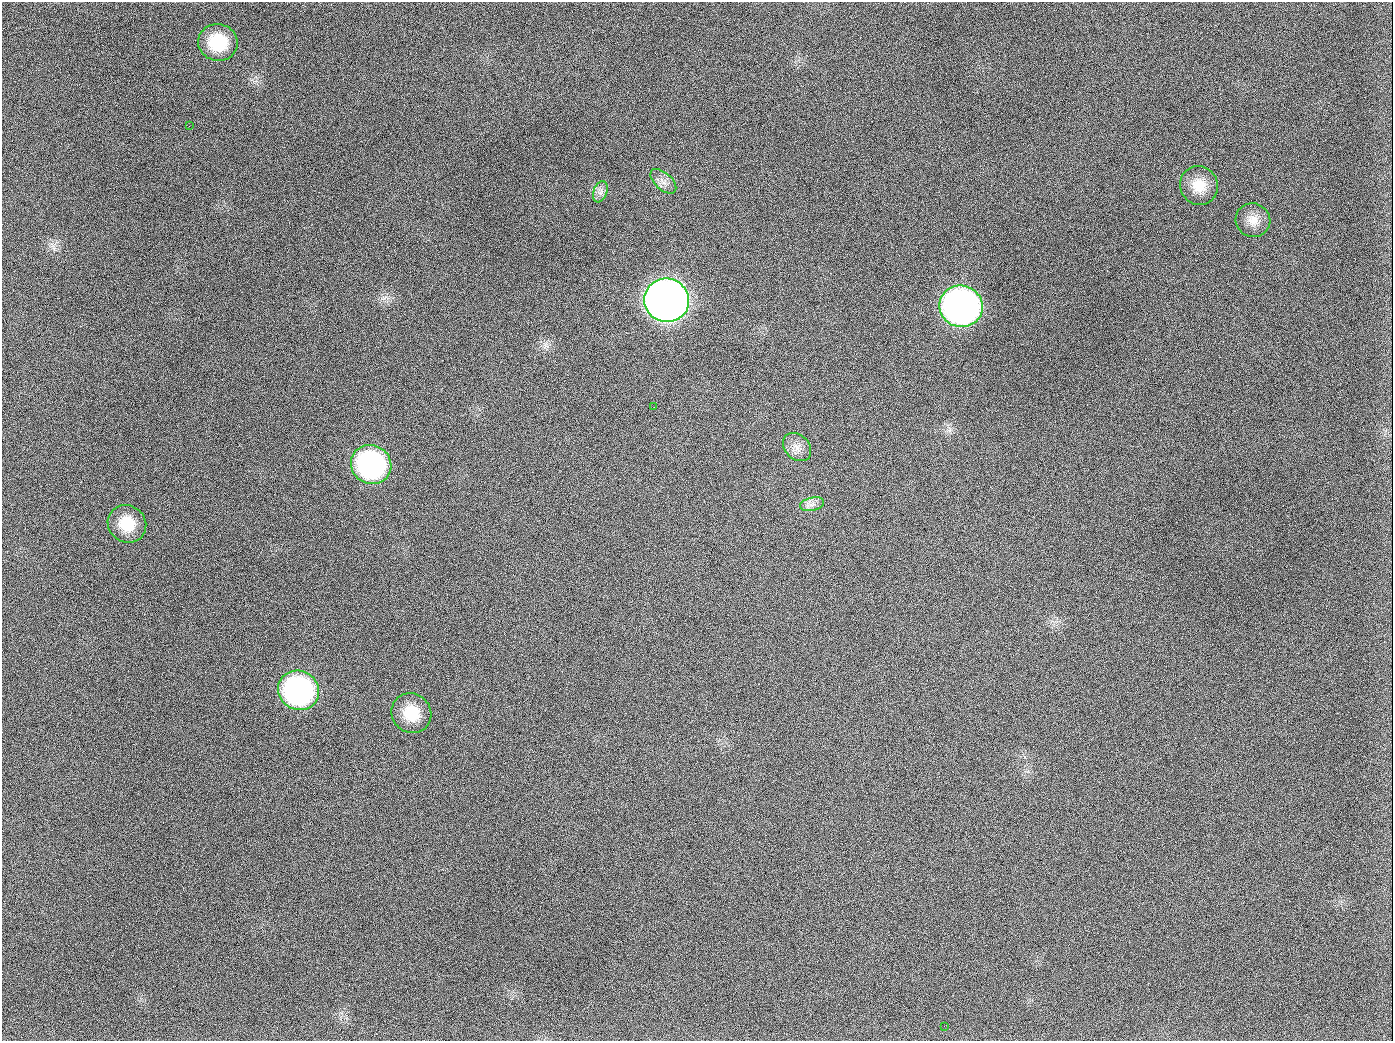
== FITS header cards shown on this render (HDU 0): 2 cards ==
NAXIS1  =                 1391
NAXIS2  =                 1039

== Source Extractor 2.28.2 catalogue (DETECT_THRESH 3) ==
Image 1391 x 1039 px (HDU 0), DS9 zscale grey, 1 PNG px = 1 image px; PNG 1395 x 1043 px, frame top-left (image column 1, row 1039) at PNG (2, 2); each listed source drawn as its Kron ellipse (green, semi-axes under 4 px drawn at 4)
Background 1380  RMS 66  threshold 198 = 3 sigma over >= 5 px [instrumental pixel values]
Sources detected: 16; all 16 listed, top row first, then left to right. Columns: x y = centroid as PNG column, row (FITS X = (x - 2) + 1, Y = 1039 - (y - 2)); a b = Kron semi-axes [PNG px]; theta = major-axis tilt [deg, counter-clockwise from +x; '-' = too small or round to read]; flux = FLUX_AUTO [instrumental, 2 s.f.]
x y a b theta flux
218 42 20 18 -11 2.0e+05
189 126 3 2 - 7.3e+03
663 181 16 8 -42 3.2e+04
1199 186 20 18 -62 9.7e+04
600 192 11 6 69 2.2e+04
1253 220 17 16 - 6.1e+04
667 300 22 21 - 5.9e+06
961 306 22 20 -16 2.6e+06
654 407 3 2 - 4.0e+03
797 447 16 12 -45 4.6e+04
371 465 20 19 - 9.1e+05
812 504 12 6 13 2.6e+04
127 524 20 18 -37 1.3e+05
298 690 21 19 -29 1.0e+06
411 713 20 19 - 1.3e+05
944 1026 2 2 - 6.1e+03